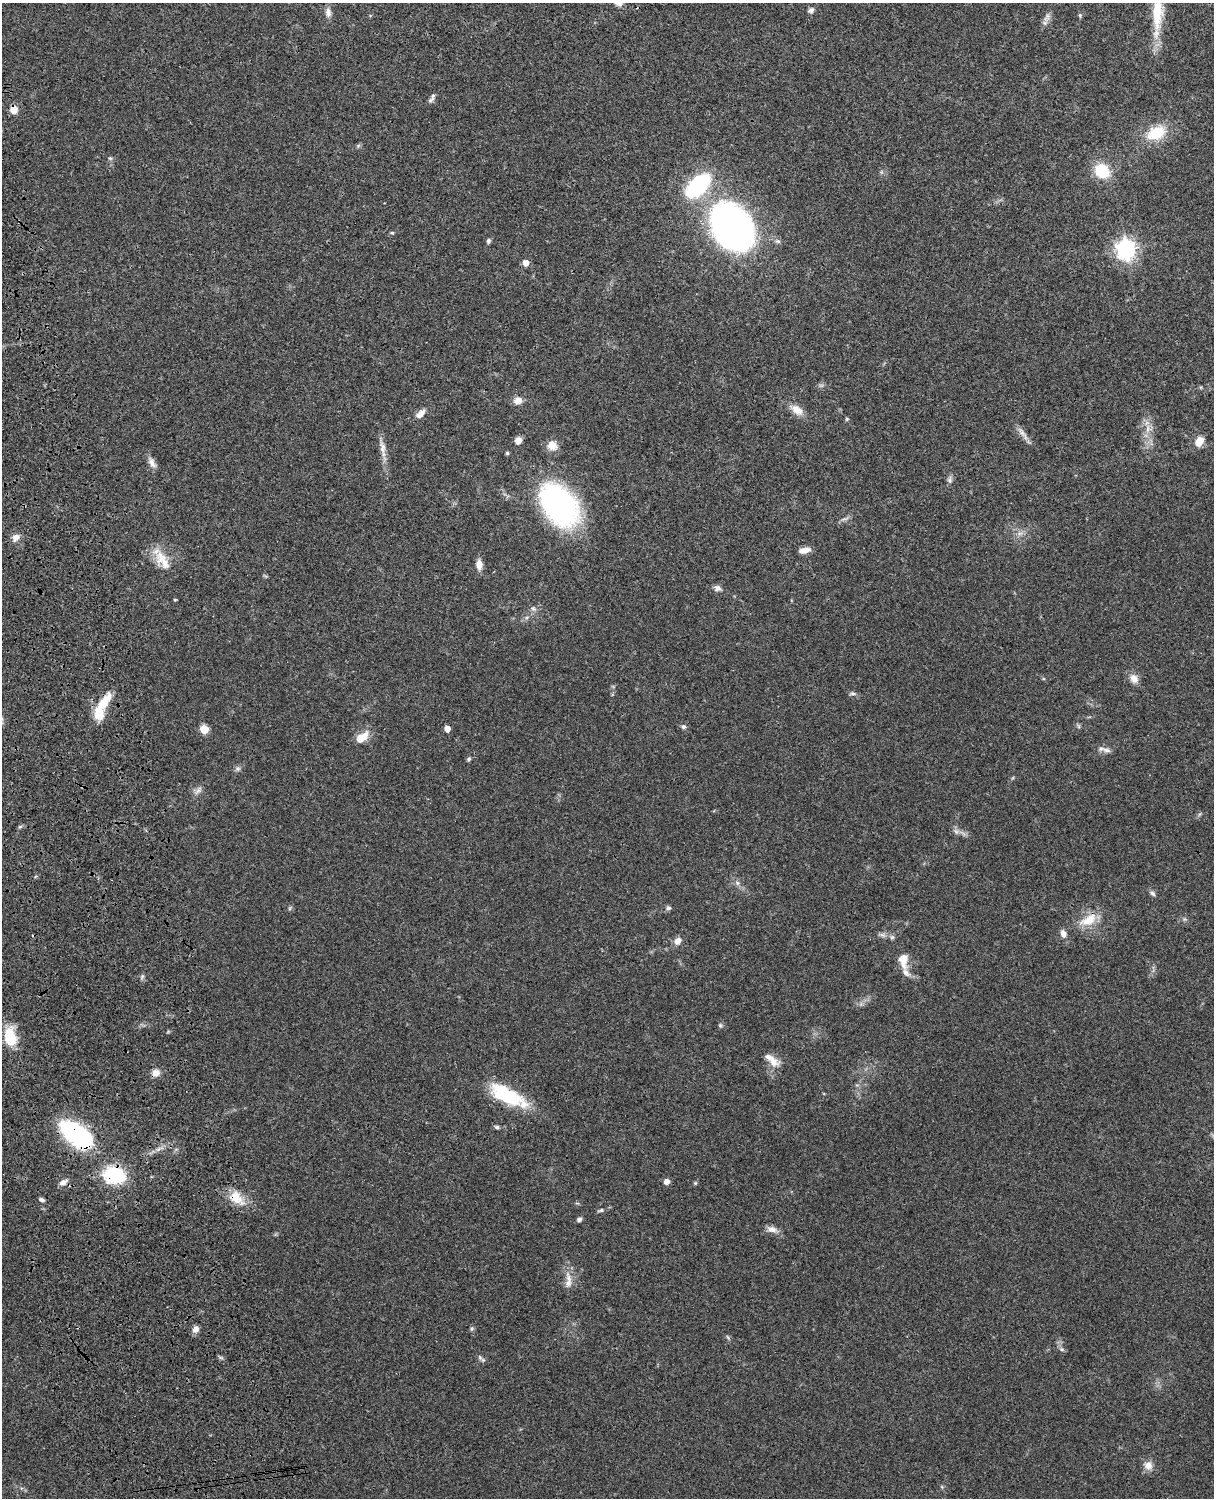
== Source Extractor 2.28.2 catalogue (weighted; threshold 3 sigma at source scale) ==
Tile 7 of 4 x 3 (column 3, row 2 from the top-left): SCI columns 2543-3754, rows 1659-3154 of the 5088 x 4926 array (HDU 1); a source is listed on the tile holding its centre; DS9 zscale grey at full resolution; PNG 1216 x 1500 px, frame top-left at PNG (2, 3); no overlay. Shown black and unused: <1% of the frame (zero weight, under 3 of 4 exposures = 6% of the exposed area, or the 3 px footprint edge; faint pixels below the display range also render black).
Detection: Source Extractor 2.28.2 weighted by HDU 2 'WHT'; one run over the whole footprint, this tile lists its part. Background 0.0793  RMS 0.0058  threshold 0.0261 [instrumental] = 3 sigma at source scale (4.5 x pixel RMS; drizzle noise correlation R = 1.50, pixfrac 1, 0.05/0.05 arcsec/px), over >= 5 px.
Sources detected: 95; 1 inside a brighter object's white glare — not listed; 4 inside a brighter listed object's ellipse — not listed separately; the other 90 listed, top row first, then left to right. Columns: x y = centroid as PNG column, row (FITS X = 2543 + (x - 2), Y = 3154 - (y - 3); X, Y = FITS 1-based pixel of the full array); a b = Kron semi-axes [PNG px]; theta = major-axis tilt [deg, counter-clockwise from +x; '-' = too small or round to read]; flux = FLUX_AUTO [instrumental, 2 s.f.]
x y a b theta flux
811 10 8 6 27 1.6
1158 11 58 13 85 26
328 12 13 8 -87 3.4
1080 15 6 5 - 0.84
1047 17 13 8 67 3
431 100 12 5 37 1.6
14 110 8 7 - 6.2
1156 133 22 15 25 19
358 146 6 5 - 0.93
110 158 6 5 - 0.92
1102 171 15 13 -41 20
698 186 17 9 44 100
732 227 34 26 -54 310
392 233 5 3 - 0.65
489 241 7 5 70 1.2
1126 249 8 7 - 310
526 263 5 5 - 4.9
518 401 9 8 - 5.2
797 410 19 10 -33 6.6
420 414 13 7 44 4.2
847 419 5 5 - 0.72
1148 429 14 6 87 4.3
1022 433 24 6 -52 3.8
518 441 7 6 - 3.9
1199 442 10 8 54 7
552 445 13 12 - 5.8
382 448 20 8 -83 5.1
507 453 4 4 - 0.9
152 462 16 7 -61 3.4
950 480 9 7 87 1.9
559 505 48 32 -52 120
845 519 12 4 11 1.4
1020 533 7 4 18 1.7
16 537 11 9 37 3.8
804 550 12 6 10 5.3
162 560 33 13 -57 11
479 564 11 7 90 5
717 588 10 8 31 2.4
175 600 4 3 - 0.61
533 609 8 6 -43 1.7
1134 679 12 9 -60 4.6
852 693 9 5 3 1.3
103 703 23 9 54 15
1078 726 7 4 -71 0.86
684 727 6 6 - 1.3
204 729 5 5 - 20
447 729 5 4 - 5.3
361 738 15 8 37 9
1106 750 13 6 -9 2.7
469 759 6 4 52 1.1
238 769 8 6 20 1.4
198 790 14 6 48 2.6
20 827 6 4 2 0.91
956 831 8 6 -67 1.8
964 834 7 4 -71 1.2
737 883 7 6 - 1.7
1152 893 9 5 -39 1.5
290 908 6 4 72 0.77
668 908 7 6 - 1.3
1184 919 6 4 -71 0.9
1088 920 26 13 28 12
1063 934 10 7 -70 3.3
883 935 10 5 -26 1.7
892 937 6 6 - 1.2
678 941 10 7 50 3.7
903 960 17 10 -87 8.6
142 976 7 5 70 1.2
720 1025 6 5 - 0.96
10 1037 17 11 -82 22
773 1062 17 11 -44 6.5
155 1073 10 9 - 3.7
506 1095 46 18 -27 33
497 1127 6 5 - 1.1
77 1135 33 16 -38 92
115 1175 19 14 -7 44
63 1182 11 6 31 3
666 1182 5 5 - 3.9
695 1183 5 5 - 0.71
236 1198 23 14 -40 11
42 1200 7 4 -22 1.5
601 1210 8 4 17 1.1
579 1219 6 5 - 1.3
772 1229 14 8 -11 3.6
568 1281 28 8 -90 5.9
195 1329 8 7 - 3
472 1329 7 5 69 1
728 1337 8 3 -46 0.78
1062 1349 7 5 -20 1.3
480 1357 9 5 -57 1.4
1148 1465 12 11 - 4.3
Overlapping masked pixels (flux is a lower limit): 5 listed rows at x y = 14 110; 103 703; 77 1135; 115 1175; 236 1198
Isophote crosses this tile's border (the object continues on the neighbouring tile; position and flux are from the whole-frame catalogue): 1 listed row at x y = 1158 11